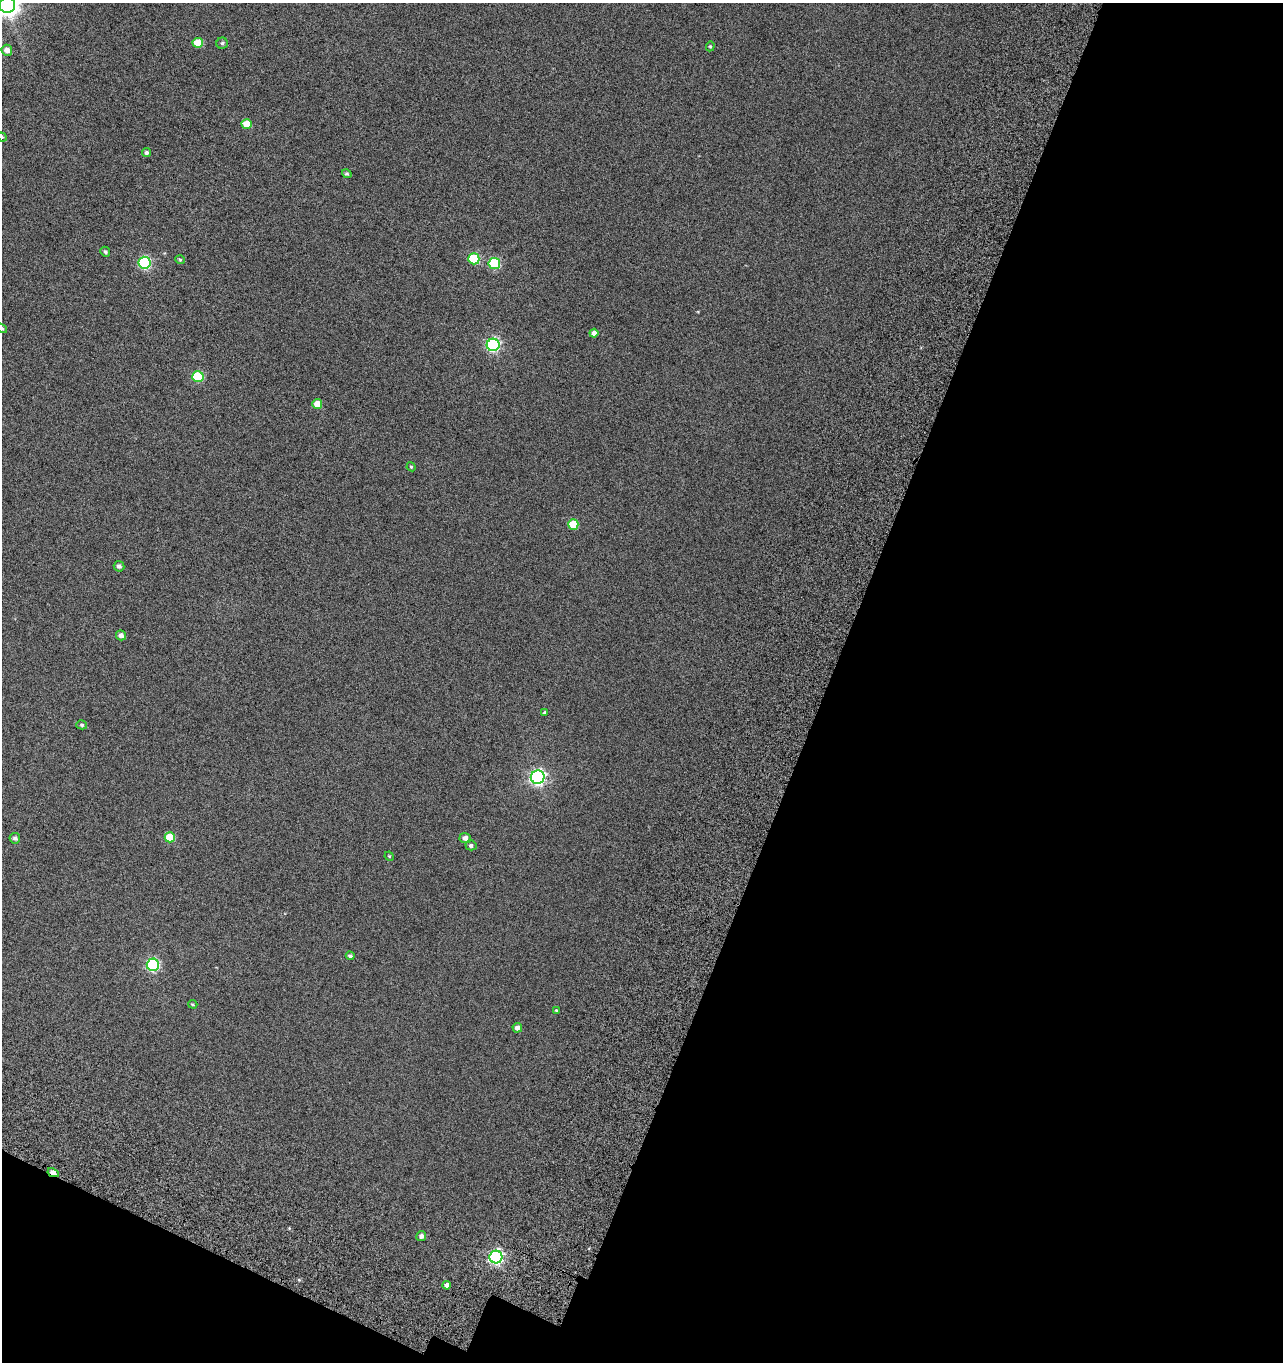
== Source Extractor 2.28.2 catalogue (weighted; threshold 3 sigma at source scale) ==
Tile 4 of 2 x 2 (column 2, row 2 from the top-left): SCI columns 1591-2871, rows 195-1554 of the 3170 x 3112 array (HDU 1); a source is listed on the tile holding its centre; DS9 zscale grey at full resolution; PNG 1285 x 1364 px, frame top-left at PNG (2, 3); each listed source drawn as its Kron ellipse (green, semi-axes under 4 px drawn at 4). Shown black and unused: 38% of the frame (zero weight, under 5 of 10 exposures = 19% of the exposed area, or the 3 px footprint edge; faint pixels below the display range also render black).
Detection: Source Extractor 2.28.2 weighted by HDU 2 'WHT'; one run over the whole footprint, this tile lists its part. Background 0.0379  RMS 0.024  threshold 0.098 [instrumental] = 3 sigma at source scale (4.09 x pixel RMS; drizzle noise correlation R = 1.36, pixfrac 0.8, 0.0396/0.0396 arcsec/px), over >= 5 px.
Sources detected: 40; all 40 listed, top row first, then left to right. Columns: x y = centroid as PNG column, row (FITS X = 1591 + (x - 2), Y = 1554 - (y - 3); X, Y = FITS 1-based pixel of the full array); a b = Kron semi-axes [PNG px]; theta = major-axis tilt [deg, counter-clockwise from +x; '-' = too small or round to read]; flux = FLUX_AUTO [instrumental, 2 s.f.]
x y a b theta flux
7 5 8 8 - 1500
198 43 5 5 - 35
222 43 6 5 - 3.7
710 46 5 4 - 2.4
7 50 5 5 - 11
247 124 5 5 - 33
2 137 5 4 - 1.9
146 153 4 4 - 4.1
347 174 5 4 - 2.8
105 252 5 4 - 3.7
474 259 5 5 - 97
180 260 4 4 - 2.3
145 263 6 6 - 210
494 263 6 5 - 120
2 328 6 4 -36 3.3
594 333 4 4 - 9.4
493 345 6 6 - 330
198 377 5 5 - 98
317 404 5 5 - 19
411 467 5 4 - 2.3
573 524 5 5 - 49
119 566 5 5 - 5.4
121 635 5 5 - 7.9
545 712 4 3 - 2.6
82 725 5 4 - 2.9
538 777 7 6 - 490
170 837 5 5 - 39
15 838 5 5 - 5.1
465 838 5 5 - 9.1
471 845 5 5 - 4.7
389 856 5 4 - 2
350 956 4 4 - 4
153 965 6 6 - 270
193 1004 4 3 - 2.2
556 1010 4 3 - 1.8
517 1028 5 4 - 7.9
53 1173 6 3 -27 14
421 1236 5 5 - 6.7
496 1257 6 6 - 390
447 1285 4 4 - 9.3
Overlapping masked pixels (flux is a lower limit): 1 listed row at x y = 53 1173
Isophote crosses this tile's border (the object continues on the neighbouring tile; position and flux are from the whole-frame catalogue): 3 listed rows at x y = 7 5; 2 137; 2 328